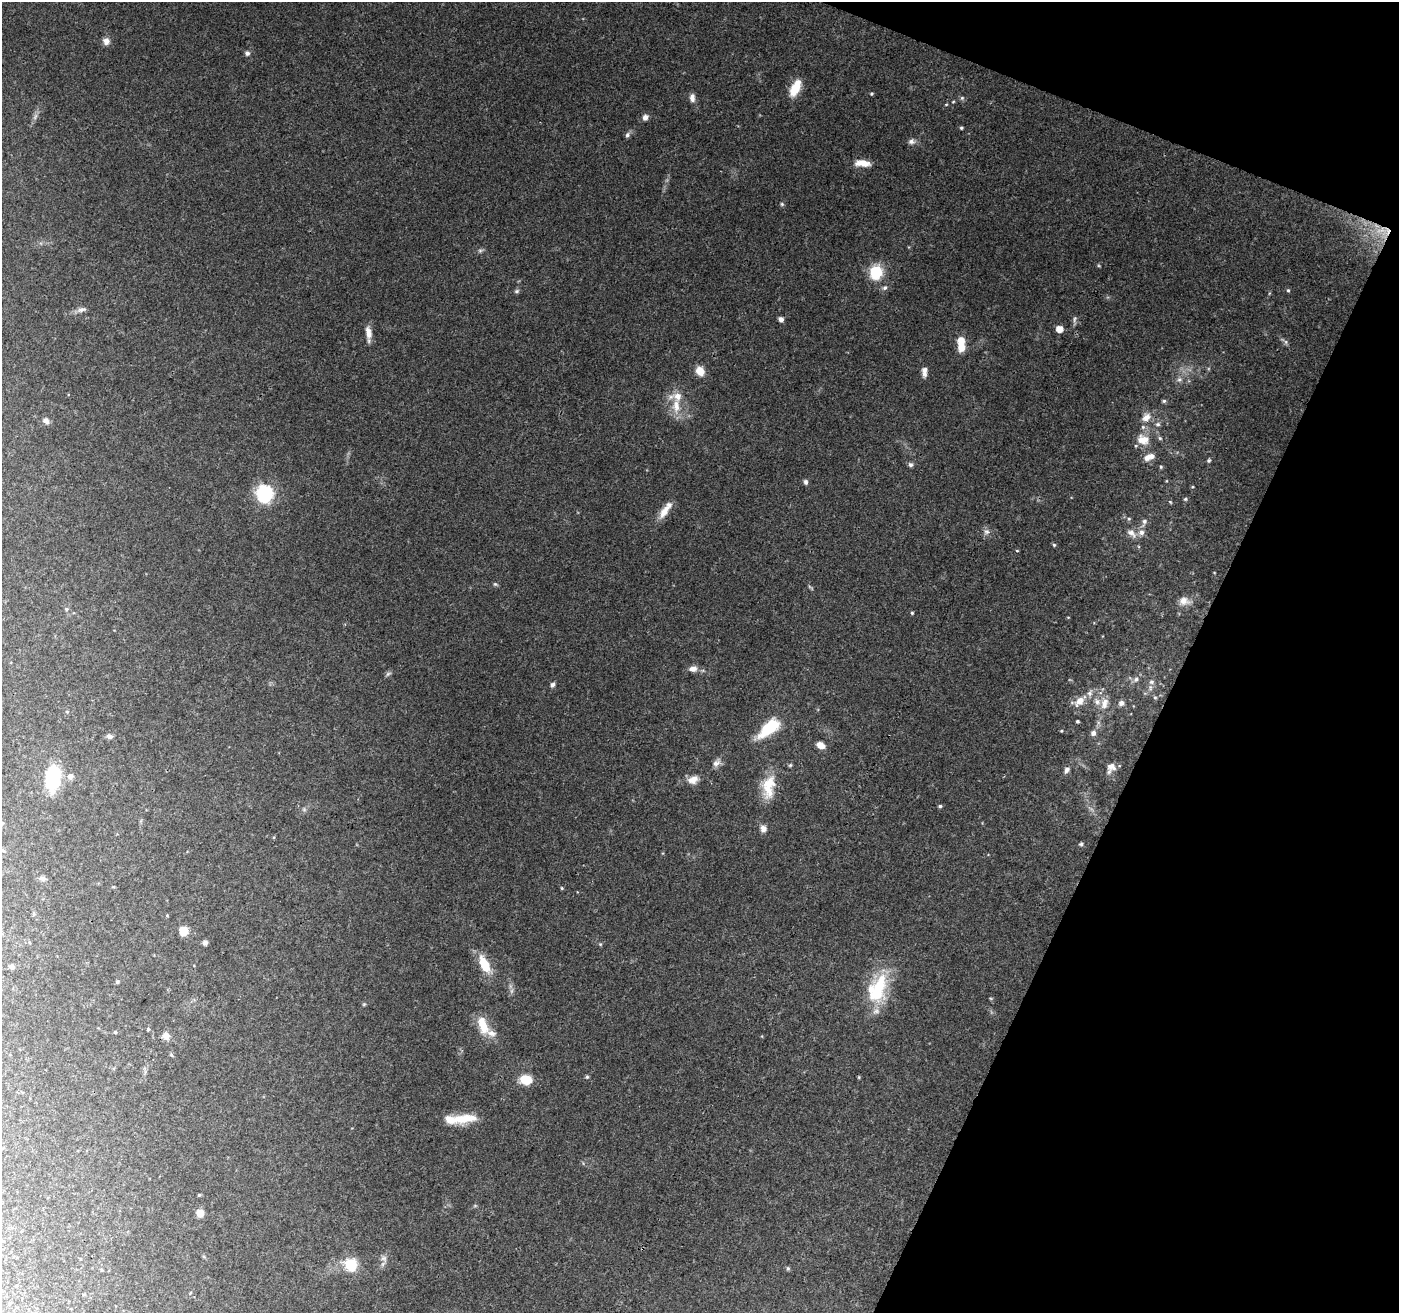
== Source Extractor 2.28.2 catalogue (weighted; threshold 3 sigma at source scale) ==
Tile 8 of 4 x 4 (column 4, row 2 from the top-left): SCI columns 4203-5599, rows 2896-4206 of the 5600 x 5726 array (HDU 1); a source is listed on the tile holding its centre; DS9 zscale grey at full resolution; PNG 1401 x 1315 px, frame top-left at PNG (2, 2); no overlay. Shown black and unused: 19% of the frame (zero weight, under 3 of 4 exposures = <1% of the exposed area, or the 3 px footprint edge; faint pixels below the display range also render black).
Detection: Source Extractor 2.28.2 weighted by HDU 2 'WHT'; one run over the whole footprint, this tile lists its part. Background 0.111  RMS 0.0061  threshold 0.0276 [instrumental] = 3 sigma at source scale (4.5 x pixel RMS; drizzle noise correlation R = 1.50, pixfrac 1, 0.0396/0.0396 arcsec/px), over >= 5 px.
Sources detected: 119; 1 cosmic-ray / hot-pixel residue — not listed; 11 inside a brighter listed object's ellipse — not listed separately; the other 107 listed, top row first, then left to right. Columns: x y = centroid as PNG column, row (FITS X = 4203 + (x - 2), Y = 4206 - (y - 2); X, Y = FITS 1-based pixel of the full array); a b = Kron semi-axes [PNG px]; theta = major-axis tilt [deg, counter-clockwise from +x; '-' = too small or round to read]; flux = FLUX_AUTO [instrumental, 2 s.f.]
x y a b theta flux
106 41 8 8 - 3.5
247 53 5 5 - 2
795 88 18 9 65 13
871 94 4 4 - 0.65
692 98 11 6 -87 2.8
962 98 5 5 - 1
953 102 5 3 - 0.54
35 116 10 3 69 1.6
645 117 8 6 50 2.5
961 128 5 4 - 0.82
627 135 8 6 77 1.5
911 141 8 7 - 2.2
862 163 20 8 -5 6.2
782 204 5 5 - 0.82
1381 230 19 9 9 10
480 250 7 4 0 1.1
876 272 6 6 - 82
885 288 7 6 - 1.6
1288 290 5 4 - 0.91
517 291 7 5 27 1.1
81 310 14 6 11 2.7
781 319 5 5 - 2.6
1075 319 10 4 72 1.5
1059 329 6 5 - 6.2
368 332 17 7 -82 4.9
1286 342 7 4 -90 1.2
961 348 8 7 - 7.4
700 371 10 8 -64 6.9
924 372 12 6 -89 3.2
1179 379 8 7 - 2.1
1164 401 6 5 - 1
676 406 23 11 -88 10
1146 417 14 10 39 5.3
46 421 8 7 - 2.7
1158 424 7 5 13 1.5
1160 438 6 5 - 0.96
1141 440 17 11 -68 6.5
1147 458 9 8 - 3.6
1209 460 5 5 - 0.96
911 464 6 6 - 1.5
1161 467 5 4 - 0.84
805 482 6 5 - 1.4
265 494 7 7 - 160
1185 499 5 4 - 0.77
1170 502 6 3 -45 0.61
665 510 27 8 55 7.3
1129 519 5 3 - 0.78
1144 521 7 6 - 1.9
987 532 7 4 -2 1.5
1131 533 15 8 -39 4
1054 545 5 5 - 0.84
1017 551 4 3 - 0.51
495 584 7 4 -43 0.86
1184 601 14 10 -8 5.5
66 609 6 4 16 1
912 613 4 4 - 0.66
693 669 9 7 10 3.7
388 674 8 5 30 1.3
1136 679 8 6 57 1.9
1152 682 8 7 - 2
552 685 6 5 - 1.5
1155 697 5 5 - 0.81
1080 701 14 8 48 6.1
1104 703 16 9 73 5.4
1121 703 6 6 - 2.5
1077 721 3 3 - 0.91
769 728 24 11 40 26
1061 731 4 3 - 0.51
1093 733 6 6 - 2.2
109 736 9 6 -9 1.8
820 745 9 6 -29 4.8
716 763 11 8 26 2.9
1111 767 12 10 -8 4.2
1067 770 8 6 53 2.2
70 776 7 6 - 3
53 778 29 16 82 30
693 780 14 9 23 5
769 787 32 15 83 16
940 806 5 4 - 0.93
2 823 4 4 - 0.61
763 829 9 7 -68 3.1
1081 844 5 4 - 0.98
3 851 6 4 -20 0.79
43 879 8 7 - 1.7
562 888 4 4 - 0.64
183 931 7 7 - 9.2
205 943 5 5 - 1.8
600 944 4 4 - 0.65
484 964 17 9 -64 16
12 967 6 6 - 1.4
117 982 5 4 - 0.81
877 989 38 22 67 36
364 1004 5 4 - 0.69
483 1027 17 12 83 8.9
148 1029 4 4 - 0.77
115 1032 5 4 - 0.63
166 1036 10 9 - 3.9
587 1077 5 4 - 0.86
859 1077 5 3 - 0.56
526 1080 10 8 -14 15
461 1119 36 11 4 15
199 1195 4 4 - 0.68
200 1213 7 7 - 5.1
384 1258 9 8 - 2.6
351 1264 6 6 - 55
788 1268 5 5 - 0.88
16 1286 3 3 - 0.44
Overlapping masked pixels (flux is a lower limit): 1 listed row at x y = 1381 230
Isophote crosses this tile's border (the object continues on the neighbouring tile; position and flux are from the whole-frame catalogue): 1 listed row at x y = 2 823